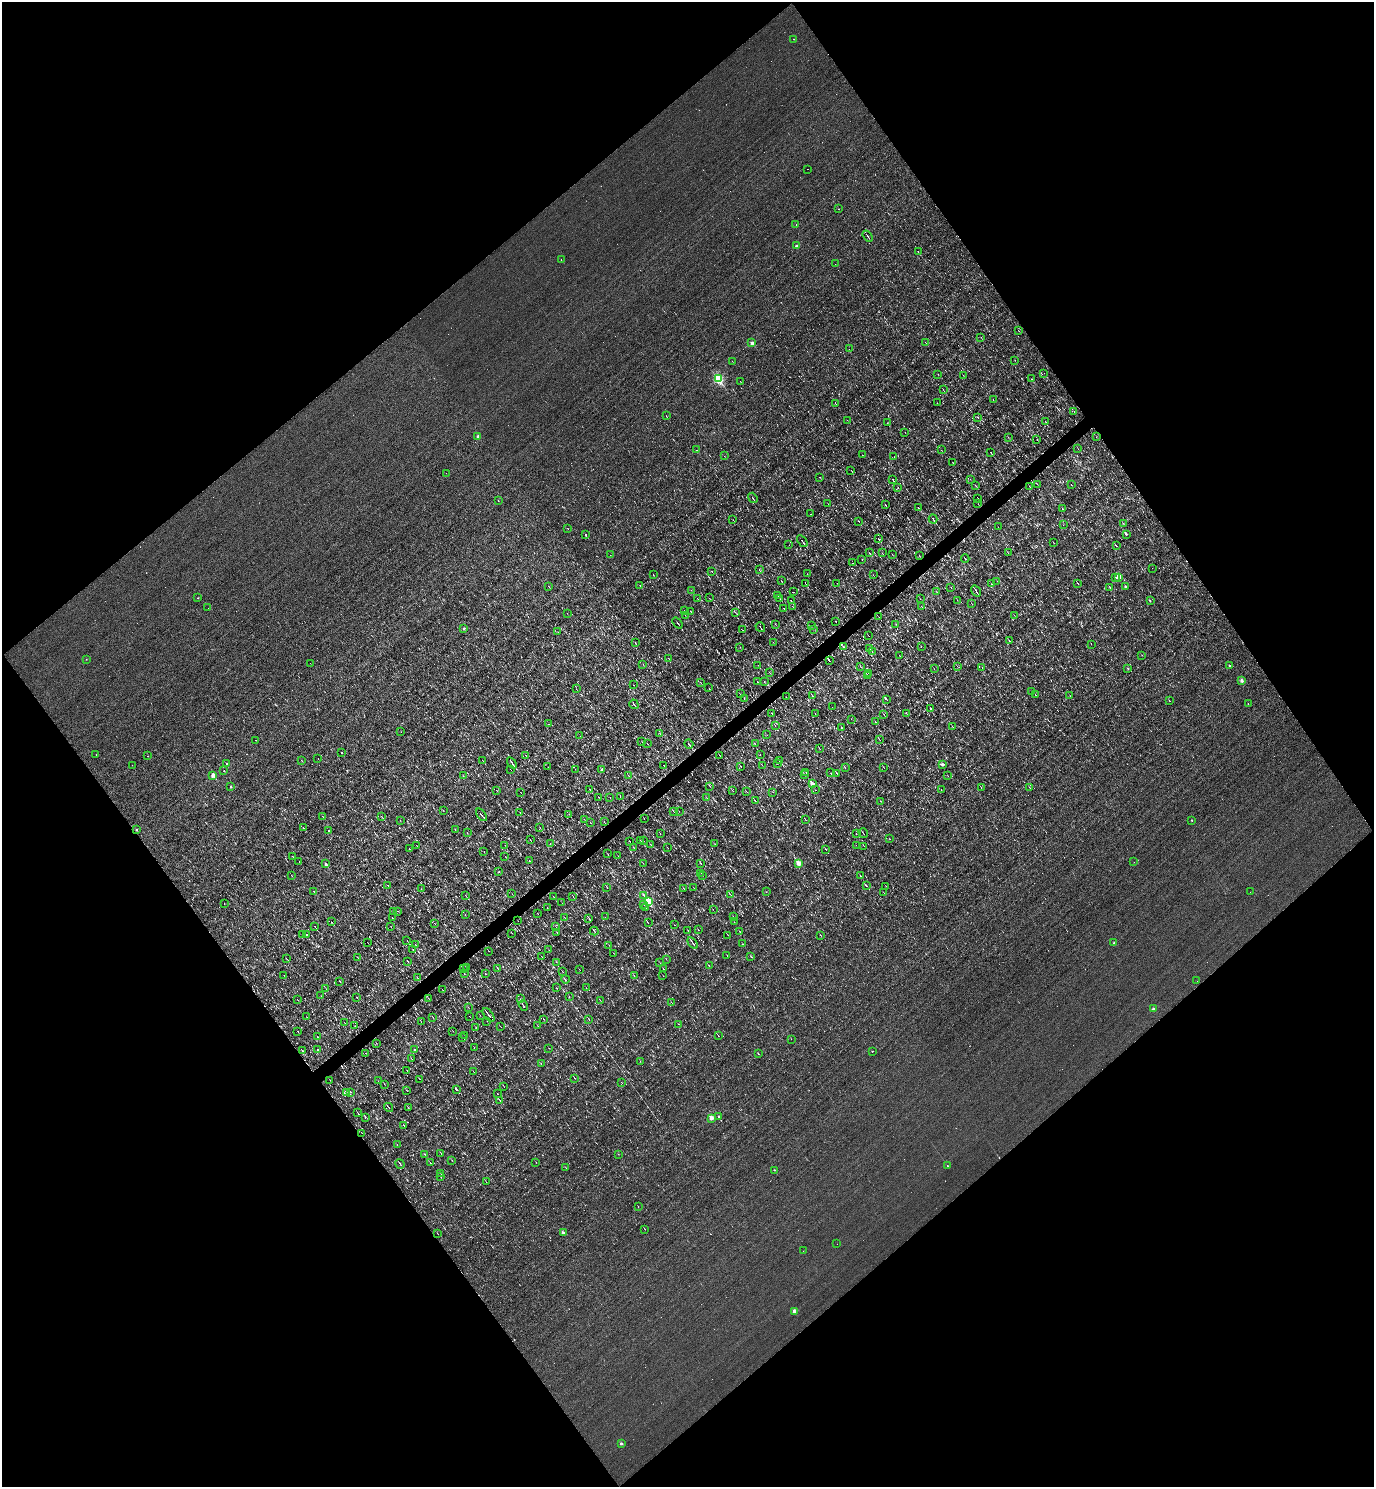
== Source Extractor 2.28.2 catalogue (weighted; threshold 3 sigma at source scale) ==
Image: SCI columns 154-5640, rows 1-5937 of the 5935 x 5937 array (HDU 1 of 3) = the unmasked area's bounding box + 8 px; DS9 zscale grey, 4 x 4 block average (1 PNG px = mean of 4 x 4 image px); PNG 1376 x 1489 px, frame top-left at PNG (2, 2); each listed source drawn as its Kron ellipse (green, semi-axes under 4 px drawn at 4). Shown black and unused: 50% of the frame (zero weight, under 3 of 4 exposures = <1% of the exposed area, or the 3 px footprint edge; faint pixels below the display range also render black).
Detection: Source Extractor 2.28.2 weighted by HDU 2 'WHT'. Background 0.00207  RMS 0.043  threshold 0.193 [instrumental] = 3 sigma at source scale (4.5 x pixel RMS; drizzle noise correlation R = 1.50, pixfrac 1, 0.05/0.05 arcsec/px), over >= 5 px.
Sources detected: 1103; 82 too faint to see at this stretch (4 x 4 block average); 69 cosmic-ray / hot-pixel residue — neither listed nor drawn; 13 coinciding with a brighter row at this scale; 4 inside a brighter listed object's ellipse — not listed separately; of the other 935, all 500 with FLUX_AUTO >= 5.09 (the completeness limit of this list) listed and drawn (435 fainter detections not listed), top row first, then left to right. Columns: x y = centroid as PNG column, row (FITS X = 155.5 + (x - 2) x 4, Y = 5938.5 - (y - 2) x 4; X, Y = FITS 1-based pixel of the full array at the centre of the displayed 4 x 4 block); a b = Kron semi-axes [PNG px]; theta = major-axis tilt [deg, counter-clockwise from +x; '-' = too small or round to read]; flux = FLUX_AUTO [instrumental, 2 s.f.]
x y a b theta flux
794 39 2 2 - 14
807 169 2 2 - 7.3
839 209 2 2 - 13
796 224 2 2 - 16
867 236 6 2 -55 29
797 246 2 2 - 230
918 252 4 2 - 13
561 259 2 2 - 16
835 264 2 2 - 5.4
1018 330 2 2 - 6.1
981 337 2 2 - 5.3
926 342 3 2 - 9.5
752 343 2 2 - 320
849 349 2 2 - 8
1015 360 2 2 - 6.2
732 361 2 2 - 6.4
1044 373 2 2 - 5.9
938 374 2 2 - 6.2
963 375 2 2 - 6.9
718 379 2 2 - 3100
1032 379 3 2 - 13
740 382 2 2 - 6.9
943 390 2 2 - 7.6
993 399 2 2 - 9.9
835 403 3 2 - 11
937 403 2 2 - 7
1074 412 2 2 - 5.2
666 416 2 2 - 7.6
977 417 2 2 - 30
847 420 2 2 - 5.4
1045 422 2 2 - 6.5
887 423 2 2 - 6.4
905 432 2 2 - 5.1
478 436 2 2 - 220
1008 437 2 2 - 7.8
1096 437 2 2 - 5.1
1037 440 3 2 - 11
1078 449 2 2 - 7.8
697 450 2 2 - 8.9
941 450 2 2 - 6
991 452 2 2 - 33
862 455 2 2 - 7.5
724 456 2 2 - 5.3
894 457 2 2 - 5.4
953 463 2 2 - 7.2
851 470 3 2 - 8.1
446 473 2 2 - 5.4
820 477 2 2 - 6.5
970 479 2 2 - 5.5
893 480 3 2 - 22
1037 484 2 2 - 6.7
975 485 2 2 - 7
1071 485 2 2 - 6.2
898 487 2 2 - 7
1030 487 2 2 - 6.9
753 498 5 2 - 25
978 498 3 2 - 11
498 501 2 2 - 8.6
828 504 2 2 - 5.9
978 504 2 2 - 5.9
885 505 4 2 - 11
918 508 3 2 - 21
1062 509 2 2 - 11
811 514 2 2 - 5.9
933 519 4 2 - 34
733 520 2 2 - 5.9
859 521 2 2 - 7.8
1123 523 2 2 - 8.2
1063 525 2 2 - 6.3
998 527 2 2 - 5.4
568 528 2 2 - 5.3
1126 534 2 2 - 110
585 535 2 2 - 62
878 539 2 2 - 17
802 541 7 2 -54 35
1053 542 2 2 - 9.2
789 545 2 2 - 5.6
1116 546 3 2 - 14
870 553 2 2 - 32
882 553 3 2 - 8
1008 553 2 2 - 5.5
892 554 3 2 - 7.7
610 555 2 2 - 11
919 556 2 2 - 6
965 558 4 2 - 19
862 560 2 2 - 5.3
852 563 2 2 - 7.1
1152 568 2 2 - 17
759 570 3 2 - 12
712 572 2 2 - 6.3
807 574 2 2 - 8.1
653 575 2 2 - 6.5
873 575 2 2 - 7
1119 577 2 2 - 440
1116 578 2 2 - 8.8
781 581 2 2 - 8
997 581 2 2 - 5.8
837 583 2 2 - 5.3
806 584 2 2 - 11
992 584 2 2 - 5.9
1078 584 2 2 - 11
549 586 2 2 - 9.1
640 586 3 2 - 13
1110 587 3 2 - 9
1126 587 2 2 - 54
951 588 3 2 - 7.5
691 590 2 2 - 9.1
976 591 6 2 -55 51
793 592 2 2 - 5.7
937 592 2 2 - 5.1
778 595 2 2 - 32
198 598 2 2 - 12
697 598 3 2 - 13
709 598 2 2 - 5.9
780 598 3 2 - 10
920 599 2 2 - 6.7
957 600 2 2 - 7.5
791 601 3 2 - 17
1150 601 2 2 - 40
972 604 2 2 - 5.1
793 607 2 2 - 7.9
922 607 2 2 - 5.5
208 608 2 2 - 15
784 608 2 2 - 13
684 610 2 2 - 8.9
691 612 2 2 - 8.6
735 612 3 2 - 9.4
567 613 2 2 - 6.2
685 615 2 2 - 7.7
1014 615 2 2 - 6.1
879 617 2 2 - 5.7
836 621 2 2 - 6.5
677 623 6 2 -53 30
775 624 2 2 - 8.8
896 624 2 2 - 9.3
811 626 2 2 - 5.9
760 627 5 2 - 20
464 628 2 2 - 160
813 629 2 2 - 5.7
743 630 2 2 - 5.6
558 632 2 2 - 5.5
869 636 2 2 - 5.6
1010 641 2 2 - 5.7
635 642 2 2 - 12
773 642 2 2 - 5.7
1091 644 2 2 - 6.1
740 647 2 2 - 6.8
844 647 2 2 - 8.7
921 647 2 2 - 7.6
870 648 2 2 - 8.7
872 651 2 2 - 16
899 655 2 2 - 5.9
1142 655 2 2 - 7.7
668 658 2 2 - 9.3
86 659 2 2 - 8
829 660 3 2 - 76
310 663 2 2 - 6.8
643 664 2 2 - 7
758 665 2 2 - 6.1
957 666 2 2 - 5.2
1230 666 2 2 - 28
860 667 2 2 - 6.8
982 667 2 2 - 9.5
934 669 2 2 - 5.3
1128 669 2 2 - 8.4
769 672 2 2 - 6
868 673 2 2 - 8.2
867 675 4 2 - 24
764 681 2 2 - 11
1242 681 2 2 - 220
700 682 2 2 - 7.1
757 682 4 2 - 14
634 685 2 2 - 6.3
709 688 2 2 - 5.2
576 689 2 2 - 5.4
1031 692 2 2 - 16
740 694 2 2 - 5.5
812 695 3 2 - 23
1035 695 2 2 - 8.2
1070 696 2 2 - 5.2
786 697 2 2 - 5.6
744 698 2 2 - 6.2
886 699 4 2 - 19
1169 701 2 2 - 7.6
634 704 5 2 - 23
1248 704 2 2 - 6.8
832 707 2 2 - 5.6
931 708 3 2 - 10
772 714 2 2 - 8.9
815 714 2 2 - 6.1
884 714 2 2 - 7.9
906 714 2 2 - 6.4
851 719 2 2 - 6.9
875 722 2 2 - 8.2
548 724 2 2 - 48
775 726 2 2 - 5.7
952 726 2 2 - 7.9
841 727 2 2 - 16
401 732 2 2 - 6.1
660 733 2 2 - 6.5
767 735 2 2 - 5.4
580 736 2 2 - 5.7
256 740 2 2 - 6.5
879 740 4 2 - 20
642 742 2 2 - 5.2
647 743 2 2 - 8.4
689 744 5 2 - 34
755 744 2 2 - 5.2
819 748 3 2 - 14
341 752 2 2 - 53
760 754 2 2 - 5.5
96 755 2 2 - 8.2
526 755 3 2 - 9.7
720 755 2 2 - 10
147 756 2 2 - 16
318 758 2 2 - 48
302 760 3 2 - 12
482 760 3 2 - 10
779 760 2 2 - 7.9
512 763 6 2 -54 46
227 764 2 2 - 110
777 764 2 2 - 5.1
132 765 2 2 - 12
664 765 2 2 - 17
762 765 2 2 - 5.4
943 765 2 2 - 200
741 766 2 2 - 7.2
548 767 2 2 - 7.2
884 767 3 2 - 7.3
845 768 2 2 - 10
510 769 2 2 - 8.9
575 769 2 2 - 6.1
602 769 2 2 - 55
224 771 2 2 - 26
806 772 2 2 - 12
831 773 2 2 - 7.7
837 773 4 2 - 18
213 775 2 2 - 570
628 775 2 2 - 5.3
805 775 3 2 - 13
463 776 2 2 - 6.8
948 776 2 2 - 7.6
812 784 2 2 - 470
710 786 3 2 - 10
230 787 2 2 - 89
981 788 2 2 - 5.9
1029 788 2 2 - 12
589 789 3 2 - 9.7
497 790 2 2 - 5.2
732 790 2 2 - 9.3
815 790 2 2 - 7.1
941 790 2 2 - 5.8
521 792 2 2 - 5.9
747 792 2 2 - 10
773 792 2 2 - 5.2
599 797 2 2 - 5.4
610 797 2 2 - 5.1
620 797 2 2 - 5.2
707 798 2 2 - 12
755 801 3 2 - 19
881 801 2 2 - 5.9
443 810 2 2 - 8.1
679 811 2 2 - 5.2
520 812 2 2 - 5.6
674 812 2 2 - 11
569 814 2 2 - 5.9
482 815 7 2 -53 43
323 816 2 2 - 6.1
382 817 4 2 - 16
584 819 2 2 - 5.3
644 819 2 2 - 5.2
805 819 2 2 - 14
400 820 2 2 - 5.3
1192 820 2 2 - 44
604 822 2 2 - 9.7
590 823 2 2 - 9
303 827 4 2 - 19
540 828 2 2 - 5.7
136 829 2 2 - 70
455 829 2 2 - 8.6
329 830 2 2 - 68
467 833 2 2 - 6.6
863 833 5 2 - 19
660 834 2 2 - 6.4
856 834 2 2 - 65
530 839 2 2 - 13
889 839 2 2 - 6.2
630 841 2 2 - 6.8
641 841 2 2 - 5.1
643 841 2 2 - 5.4
550 844 2 2 - 6
651 844 2 2 - 7.9
715 844 2 2 - 7.3
505 845 2 2 - 5.7
856 845 2 2 - 5.9
417 846 2 2 - 13
864 846 3 2 - 9.5
634 848 3 2 - 13
668 848 3 2 - 7.3
409 849 2 2 - 82
825 849 2 2 - 9.2
484 851 2 2 - 6.2
608 854 2 2 - 5.2
293 856 2 2 - 6.3
505 856 2 2 - 10
618 856 2 2 - 5.9
299 861 2 2 - 5.8
529 861 2 2 - 8.2
1134 862 2 2 - 17
643 863 2 2 - 6.3
701 863 2 2 - 6.3
799 863 2 2 - 590
326 864 2 2 - 170
499 871 3 2 - 7.8
701 873 2 2 - 8.4
703 875 2 2 - 7.5
291 876 2 2 - 9.2
861 876 2 2 - 9
388 885 2 2 - 6.6
866 886 3 2 - 13
886 886 2 2 - 13
607 887 3 2 - 13
694 888 2 2 - 6.1
421 889 2 2 - 5.3
684 889 3 2 - 8.5
314 891 3 2 - 14
766 892 2 2 - 5.4
1250 892 2 2 - 7.8
884 893 2 2 - 6.4
512 894 2 2 - 5.3
644 895 2 2 - 7.3
731 895 2 2 - 17
466 896 3 2 - 17
573 896 2 2 - 11
553 897 2 2 - 6.7
648 902 2 2 - 2200
562 903 2 2 - 5.2
224 904 2 2 - 17
644 904 3 2 - 12
547 907 2 2 - 6.7
646 908 2 2 - 6.5
713 909 2 2 - 5.1
398 911 2 2 - 5.5
393 912 2 2 - 6.4
538 913 2 2 - 5.3
465 915 2 2 - 6.5
605 917 2 2 - 5.9
733 917 2 2 - 5.9
392 918 3 2 - 8.7
565 918 3 2 - 9.4
589 918 3 2 - 21
518 921 2 2 - 5.8
332 922 2 2 - 6.8
734 922 2 2 - 7.8
435 923 2 2 - 5.2
648 923 2 2 - 11
674 925 2 2 - 6.8
315 926 3 2 - 19
391 926 2 2 - 5.2
556 927 2 2 - 5.7
698 930 2 2 - 7.9
594 931 4 2 - 22
688 931 3 2 - 9
740 931 2 2 - 7.9
512 933 3 2 - 8.5
557 933 3 2 - 12
303 934 2 2 - 40
306 935 2 2 - 190
728 935 2 2 - 7.2
821 935 2 2 - 6.2
407 941 2 2 - 5.4
367 942 2 2 - 8.9
693 943 6 2 -54 46
1114 943 2 2 - 74
742 944 2 2 - 5.5
416 945 2 2 - 7.9
609 945 2 2 - 7.6
413 949 3 2 - 14
549 950 2 2 - 5.2
489 951 2 2 - 8.9
613 953 2 2 - 5.8
727 956 2 2 - 5.1
751 956 2 2 - 9.7
357 957 2 2 - 10
542 957 2 2 - 9.3
286 958 2 2 - 6.9
666 959 2 2 - 6.4
407 961 2 2 - 9.3
556 962 2 2 - 6.4
660 963 2 2 - 6.9
709 966 3 2 - 10
463 968 3 2 - 17
466 968 2 2 - 7.2
497 968 4 2 - 15
663 969 2 2 - 12
580 970 2 2 - 5.9
562 972 2 2 - 5.8
464 973 2 2 - 6.1
485 974 2 2 - 5.9
284 975 2 2 - 5.8
634 975 2 2 - 5.7
663 976 2 2 - 5.3
417 978 3 2 - 8.5
565 979 4 2 - 20
340 981 2 2 - 10
1197 981 2 2 - 38
557 988 2 2 - 5.4
586 988 2 2 - 5.1
326 989 2 2 - 6.9
443 990 2 2 - 6
321 996 2 2 - 5.8
569 996 2 2 - 7
357 997 2 2 - 24
428 998 3 2 - 12
297 999 2 2 - 9.2
520 999 2 2 - 8.6
600 1000 3 2 - 8.7
672 1002 3 2 - 6.9
523 1006 5 2 - 36
468 1007 3 2 - 6.7
1153 1009 2 2 - 230
480 1015 2 2 - 6.7
489 1015 8 2 -54 50
307 1017 2 2 - 5.9
433 1017 2 2 - 7.9
470 1017 2 2 - 9.2
544 1019 2 2 - 8.6
589 1019 3 2 - 11
487 1021 2 2 - 6.5
344 1022 2 2 - 5.7
421 1022 2 2 - 5.6
678 1024 2 2 - 7
355 1026 2 2 - 9
538 1026 2 2 - 5.4
476 1027 2 2 - 9.5
501 1027 2 2 - 5.2
298 1031 2 2 - 9.2
453 1031 2 2 - 7.4
465 1035 3 2 - 6.2
718 1036 2 2 - 6
317 1037 2 2 - 12
462 1037 4 2 - 11
791 1039 2 2 - 5.1
376 1043 2 2 - 8.2
474 1047 2 2 - 7.6
549 1048 2 2 - 5.2
414 1049 2 2 - 94
302 1050 2 2 - 10
318 1050 2 2 - 93
872 1051 2 2 - 27
366 1053 2 2 - 6.2
758 1054 3 2 - 9.2
411 1059 2 2 - 7.4
640 1061 2 2 - 8.8
541 1064 2 2 - 5.2
407 1070 2 2 - 7.7
474 1072 2 2 - 9.4
575 1078 2 2 - 14
420 1079 2 2 - 8.3
330 1080 2 2 - 7.3
378 1081 2 2 - 5.5
622 1083 2 2 - 5.9
384 1084 2 2 - 8.7
504 1087 2 2 - 5.7
456 1089 3 2 - 26
407 1090 3 2 - 6.6
346 1092 2 2 - 43
350 1092 3 2 - 14
497 1094 2 2 - 6.3
500 1100 4 2 - 16
389 1107 5 2 - 24
408 1108 2 2 - 5.3
358 1113 3 2 - 19
719 1116 2 2 - 57
365 1118 2 2 - 5.1
712 1118 2 2 - 440
404 1125 2 2 - 12
362 1133 2 2 - 5.4
397 1144 2 2 - 5.4
441 1153 3 2 - 16
425 1154 2 2 - 5.9
618 1154 2 2 - 5.2
452 1160 2 2 - 6.6
536 1162 2 2 - 5.3
430 1163 2 2 - 5.3
400 1164 5 2 - 27
947 1166 2 2 - 20
566 1168 3 2 - 7.3
774 1170 2 2 - 29
441 1174 2 2 - 6.9
441 1177 2 2 - 6.3
486 1182 3 2 - 13
638 1207 2 2 - 7.3
645 1229 2 2 - 7.8
438 1233 2 2 - 6.7
563 1233 2 2 - 190
837 1244 2 2 - 5.1
803 1251 2 2 - 5.7
794 1311 2 2 - 380
621 1444 2 2 - 130
Diffuse or blended objects may show on this block-average render without a row.